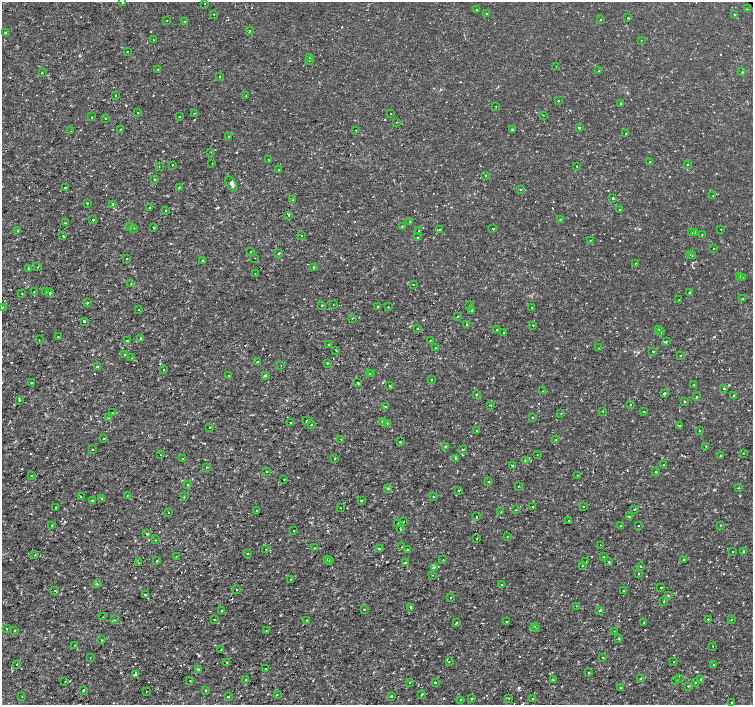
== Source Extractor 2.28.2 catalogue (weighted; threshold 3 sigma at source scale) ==
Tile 7 of 4 x 4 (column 3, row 2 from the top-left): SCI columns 3009-4510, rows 3020-4425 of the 6012 x 5975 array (HDU 1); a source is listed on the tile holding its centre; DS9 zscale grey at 2 x 2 block average (1 PNG px = mean of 2 x 2 image px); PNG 755 x 707 px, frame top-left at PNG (2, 2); each listed source drawn as its Kron ellipse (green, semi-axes under 4 px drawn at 4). Shown black and unused: <1% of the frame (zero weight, under 2 of 3 exposures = <1% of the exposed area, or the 3 px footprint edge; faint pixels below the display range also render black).
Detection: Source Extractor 2.28.2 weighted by HDU 2 'WHT'; one run over the whole footprint, this tile lists its part. Background 3.55e-06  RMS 8.1e-04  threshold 0.00366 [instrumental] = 3 sigma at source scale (4.5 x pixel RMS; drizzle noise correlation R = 1.50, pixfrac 1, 0.0396/0.0396 arcsec/px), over >= 5 px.
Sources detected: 354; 8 cosmic-ray / hot-pixel residue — neither listed nor drawn; the other 346 listed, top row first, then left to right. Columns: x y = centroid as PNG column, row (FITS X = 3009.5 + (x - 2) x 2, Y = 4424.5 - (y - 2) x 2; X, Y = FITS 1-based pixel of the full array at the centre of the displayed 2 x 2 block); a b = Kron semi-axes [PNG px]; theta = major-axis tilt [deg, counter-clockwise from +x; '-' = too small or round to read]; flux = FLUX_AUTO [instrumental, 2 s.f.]
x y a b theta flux
123 2 3 2 - 0.13
205 3 2 2 - 0.11
747 9 2 2 - 0.073
477 10 2 2 - 0.11
487 13 2 2 - 0.3
213 14 2 2 - 0.083
734 14 2 2 - 0.12
628 18 2 2 - 0.29
600 19 2 2 - 0.21
166 20 2 2 - 0.094
184 21 2 2 - 0.11
250 30 2 2 - 0.13
5 32 2 2 - 0.15
153 40 2 2 - 0.099
641 40 2 2 - 0.069
127 51 2 2 - 0.074
309 58 2 2 - 0.17
309 60 2 2 - 0.17
556 66 2 2 - 0.056
158 69 2 2 - 0.14
599 71 3 2 - 0.12
42 72 2 2 - 0.1
742 72 2 2 - 0.15
220 76 2 2 - 0.52
116 95 2 2 - 0.38
246 95 2 2 - 0.093
558 101 2 2 - 0.46
620 103 2 2 - 0.094
496 106 2 2 - 0.11
137 113 2 2 - 0.15
194 113 2 2 - 0.081
391 114 2 2 - 0.15
543 115 2 2 - 0.1
92 117 2 2 - 0.14
180 117 2 2 - 0.084
105 118 2 2 - 0.076
397 122 2 2 - 0.074
579 128 2 2 - 0.35
120 129 2 2 - 0.12
512 129 2 2 - 0.33
356 130 2 2 - 0.13
71 131 2 2 - 0.081
626 134 2 2 - 0.1
229 136 2 2 - 0.067
211 152 2 2 - 0.068
269 160 2 2 - 0.079
650 162 2 2 - 0.086
212 163 2 2 - 0.059
687 164 2 2 - 0.15
173 165 2 2 - 0.12
576 166 2 2 - 0.11
159 167 2 2 - 0.14
278 170 2 2 - 0.1
485 175 2 2 - 0.085
155 180 2 2 - 0.58
231 184 8 4 -60 0.53
65 187 2 2 - 0.15
179 187 3 2 - 0.14
520 189 2 2 - 0.1
713 195 2 2 - 0.075
613 198 2 2 - 0.39
292 200 2 2 - 0.089
87 203 2 2 - 0.17
112 204 2 2 - 0.28
150 207 2 2 - 0.4
165 210 2 2 - 0.089
619 210 2 2 - 0.78
289 215 2 2 - 0.15
560 219 2 2 - 0.11
93 220 2 2 - 0.49
410 222 2 2 - 0.068
65 223 2 2 - 0.3
402 226 2 2 - 0.092
130 227 2 2 - 0.38
134 228 2 2 - 0.099
153 228 3 2 - 0.13
493 229 2 2 - 0.41
721 229 2 2 - 0.08
18 230 2 2 - 0.09
418 230 2 2 - 0.17
439 230 2 2 - 0.17
691 232 2 2 - 0.12
695 232 2 2 - 0.14
702 234 2 2 - 0.084
63 236 2 2 - 0.25
302 236 2 2 - 0.15
417 238 2 2 - 0.26
590 240 2 2 - 0.097
713 248 2 2 - 0.072
250 252 2 2 - 0.076
279 253 2 2 - 0.31
690 254 2 2 - 0.07
692 255 2 2 - 0.33
127 258 2 2 - 0.23
255 258 2 2 - 0.089
203 260 2 2 - 0.15
635 263 2 2 - 0.067
38 266 2 2 - 0.17
314 268 2 2 - 0.94
28 269 2 2 - 0.65
255 273 2 2 - 0.15
739 276 2 2 - 0.35
742 278 2 2 - 0.21
131 284 2 2 - 0.12
413 284 2 2 - 0.1
46 291 2 2 - 0.087
34 292 2 2 - 0.065
689 292 2 2 - 0.41
49 293 2 2 - 0.37
22 294 2 2 - 0.081
742 299 3 2 - 0.14
679 300 2 2 - 0.14
88 303 2 2 - 0.14
322 305 2 2 - 0.19
333 305 2 2 - 0.07
470 306 2 2 - 0.17
2 307 2 2 - 0.11
378 307 2 2 - 0.57
388 307 2 2 - 0.23
532 307 2 2 - 0.12
139 309 2 2 - 0.092
472 310 2 2 - 0.17
458 317 2 2 - 0.14
352 318 2 2 - 0.1
84 321 2 2 - 0.61
467 325 2 2 - 0.26
533 325 2 2 - 0.27
418 328 2 2 - 0.44
659 329 2 2 - 0.1
497 330 2 2 - 0.094
660 331 2 2 - 0.14
503 332 2 2 - 0.076
58 337 3 2 - 0.13
140 338 2 2 - 0.18
39 340 2 2 - 0.064
430 340 2 2 - 0.21
127 341 2 2 - 0.15
666 341 3 2 - 0.16
329 344 2 2 - 0.26
436 348 2 2 - 0.088
598 348 2 2 - 0.088
336 351 2 2 - 0.097
653 351 2 2 - 0.37
124 354 2 2 - 0.11
681 355 2 2 - 0.097
132 358 3 2 - 0.097
257 362 2 2 - 0.24
327 363 2 2 - 0.22
281 366 2 2 - 0.1
97 367 2 2 - 0.15
164 370 2 2 - 0.26
370 373 2 2 - 0.2
372 374 2 2 - 0.26
265 375 3 2 - 0.19
229 376 2 2 - 0.069
431 380 2 2 - 0.092
31 382 2 2 - 0.11
358 383 2 2 - 0.16
694 385 3 2 - 0.1
389 386 2 2 - 0.23
724 388 2 2 - 0.15
543 391 2 2 - 0.35
665 393 2 2 - 0.38
476 395 2 2 - 0.2
734 396 2 2 - 0.15
696 397 2 2 - 0.17
19 400 2 2 - 0.21
684 401 2 2 - 0.14
491 405 2 2 - 0.071
630 405 2 2 - 0.086
385 407 3 2 - 0.14
602 411 2 2 - 0.1
644 412 2 2 - 0.15
112 413 2 2 - 0.13
561 413 2 2 - 0.1
532 417 2 2 - 0.17
108 418 2 2 - 0.25
307 421 2 2 - 0.2
382 421 2 2 - 0.078
291 423 2 2 - 0.12
387 424 3 2 - 0.1
311 425 2 2 - 0.15
679 425 2 2 - 0.16
210 427 2 2 - 0.15
476 430 2 2 - 0.066
699 431 2 2 - 0.26
104 439 2 2 - 0.096
341 439 2 2 - 0.071
555 440 2 2 - 0.69
400 442 2 2 - 0.45
445 446 3 2 - 0.14
706 446 2 2 - 0.083
92 450 2 2 - 0.13
462 450 3 2 - 0.1
743 453 2 2 - 0.071
160 455 2 2 - 0.16
537 455 2 2 - 0.12
721 455 2 2 - 0.41
335 458 2 2 - 0.14
455 458 2 2 - 0.1
182 459 2 2 - 0.37
525 460 2 2 - 0.14
664 464 2 2 - 0.077
513 466 3 2 - 0.35
207 467 2 2 - 0.16
267 471 2 2 - 0.16
656 472 2 2 - 0.12
577 475 2 2 - 0.063
31 476 2 2 - 0.11
284 479 2 2 - 0.13
489 482 2 2 - 0.17
188 485 2 2 - 0.22
518 486 3 2 - 0.12
388 488 3 2 - 0.15
738 488 2 2 - 0.2
459 490 3 2 - 0.15
127 495 2 2 - 0.082
81 496 2 2 - 0.069
433 496 2 2 - 0.11
184 497 2 2 - 0.13
102 498 2 2 - 0.079
92 501 3 2 - 0.18
361 501 2 2 - 0.34
583 506 2 2 - 0.14
56 507 2 2 - 0.11
533 507 2 2 - 0.27
341 508 2 2 - 0.086
634 509 2 2 - 0.13
515 510 2 2 - 0.11
256 511 2 2 - 0.064
501 512 2 2 - 0.16
169 513 2 2 - 0.074
629 516 2 2 - 0.15
477 517 2 2 - 0.16
568 521 2 2 - 0.21
403 522 2 2 - 0.13
398 523 2 2 - 0.12
52 525 2 2 - 0.24
638 525 2 2 - 0.13
720 525 2 2 - 0.084
620 526 2 2 - 0.14
400 529 2 2 - 0.21
294 531 2 2 - 0.13
147 534 2 2 - 0.51
507 536 2 2 - 0.12
477 539 2 2 - 0.07
155 540 2 2 - 0.14
601 545 2 2 - 0.11
401 547 2 2 - 0.087
314 548 2 2 - 0.16
266 549 2 2 - 0.063
379 549 2 2 - 0.64
408 550 2 2 - 0.18
744 551 2 2 - 1.1
733 552 2 2 - 0.24
247 554 2 2 - 0.13
35 555 2 2 - 0.12
176 557 2 2 - 0.078
604 557 2 2 - 0.078
327 559 3 2 - 0.16
684 559 2 2 - 0.29
329 560 2 2 - 0.11
443 560 2 2 - 0.097
157 561 2 2 - 0.3
406 562 2 2 - 0.24
586 562 2 2 - 0.26
609 562 3 2 - 0.1
138 563 2 2 - 0.13
582 565 2 2 - 0.09
434 567 3 2 - 0.17
641 567 2 2 - 0.14
639 574 2 2 - 0.21
433 575 2 2 - 0.058
290 579 2 2 - 0.071
97 584 2 2 - 0.17
501 585 2 2 - 0.13
661 588 2 2 - 0.23
236 590 2 2 - 0.12
55 591 2 2 - 0.41
624 591 2 2 - 0.13
145 594 2 2 - 0.19
668 595 3 2 - 0.1
450 597 2 2 - 0.15
664 602 2 2 - 0.13
576 606 2 2 - 0.062
411 607 3 2 - 0.25
364 609 2 2 - 0.37
600 610 2 2 - 0.38
222 611 2 2 - 0.32
103 617 2 2 - 0.11
214 619 3 2 - 0.1
708 619 2 2 - 0.37
114 620 2 2 - 0.094
307 620 2 2 - 0.21
731 620 2 2 - 0.26
507 621 2 2 - 0.23
644 622 2 2 - 0.14
457 623 3 3 - 0.15
535 626 2 2 - 0.11
7 629 2 2 - 0.41
536 629 3 2 - 0.11
14 630 2 2 - 0.088
266 630 2 2 - 0.069
614 631 2 2 - 0.074
619 638 2 2 - 0.2
102 640 2 2 - 0.12
75 645 2 2 - 0.063
713 646 2 2 - 0.088
221 649 2 2 - 0.32
90 657 2 2 - 0.054
603 657 2 2 - 0.13
449 661 2 2 - 0.07
227 662 2 2 - 0.11
674 662 2 2 - 0.11
17 664 2 2 - 0.24
713 665 2 2 - 0.13
198 669 3 2 - 0.1
266 669 2 2 - 0.22
589 673 2 2 - 0.18
135 675 2 2 - 0.75
641 678 2 2 - 0.53
679 679 2 2 - 0.14
701 679 2 2 - 0.27
245 680 2 2 - 0.1
553 680 2 2 - 0.21
676 680 2 2 - 0.18
65 681 2 2 - 0.14
190 681 2 2 - 0.12
435 682 2 2 - 0.58
410 683 2 2 - 0.24
695 683 3 2 - 0.097
688 686 2 2 - 0.28
621 688 2 2 - 0.25
83 690 2 2 - 0.39
206 690 2 2 - 0.16
146 691 2 2 - 0.079
277 695 2 2 - 0.063
421 695 2 2 - 0.16
228 696 2 2 - 0.17
391 696 2 2 - 0.63
22 697 2 2 - 0.067
509 698 2 2 - 0.1
533 698 2 2 - 0.22
472 699 3 2 - 0.11
461 700 2 2 - 0.09
731 702 2 2 - 0.43
Isophote crosses this tile's border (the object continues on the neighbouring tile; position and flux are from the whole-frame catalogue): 1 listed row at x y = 2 307
Diffuse or blended objects may show on this block-average render without a row.